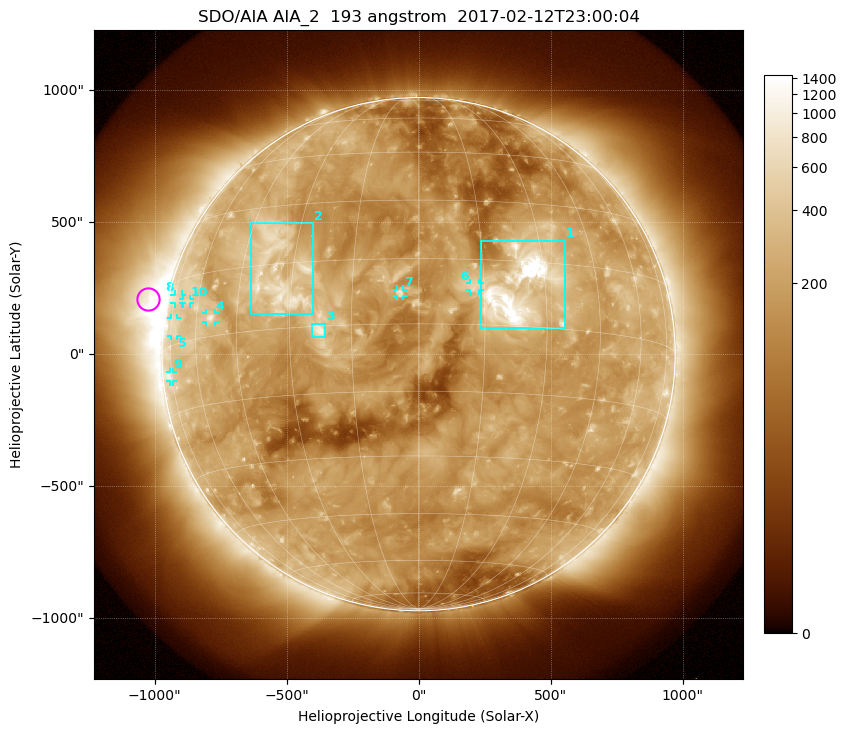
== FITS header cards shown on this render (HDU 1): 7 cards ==
TELESCOP= 'SDO/AIA'
INSTRUME= 'AIA_2'
WAVELNTH=                  193
WAVEUNIT= 'angstrom'
DATE-OBS= '2017-02-12T23:00:04.84'
CTYPE1  = 'HPLN-TAN'
CTYPE2  = 'HPLT-TAN'

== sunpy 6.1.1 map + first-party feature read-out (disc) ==
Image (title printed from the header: SDO/AIA AIA_2  193 angstrom  2017-02-12T23:00:04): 1024 x 1024 px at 2.4 arcsec/px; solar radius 972 arcsec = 405 px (full disc in frame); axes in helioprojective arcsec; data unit not stated in the header (colour bar unlabelled)
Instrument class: DISC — disc imager (sunpy class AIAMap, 193 A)
Bright regions (active regions / flare kernels): reference = the median radial profile (limb darkening/brightening removed); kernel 9 px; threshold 5 sigma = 335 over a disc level ~168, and >= 1.15x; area >= 12 px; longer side >= 10 px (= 24 arcsec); searched inside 0.97 R_sun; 10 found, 10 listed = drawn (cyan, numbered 1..; 7 of them under ~33 arcsec drawn as corner ticks so the feature stays visible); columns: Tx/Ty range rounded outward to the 5 arcsec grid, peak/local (2 s.f.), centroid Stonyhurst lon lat
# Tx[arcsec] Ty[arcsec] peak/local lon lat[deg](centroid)
1 235..555 100..430 12 +23 +8
2 -635..-400 150..500 5.1 -34 +13
3 -405..-350 65..115 5 -23 -1
4 -805..-770 120..155 4.5 -54 +4
5 -940..-915 70..140 2.6 -73 +4
6 195..230 240..270 3.2 +13 +9
7 -85..-55 220..245 4.8 -4 +7
8 -925..-895 190..225 2.7 -72 +10
9 -940..-930 -105..-65 3.2 -75 -7
10 -895..-865 190..210 2.7 -66 +9
Off-limb structures (1.02-1.3 R_sun): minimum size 162 px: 2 found; the strongest spans PA ~45..100 deg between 1.02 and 1.3 R_sun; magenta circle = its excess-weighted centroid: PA ~80 deg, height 1.07 R_sun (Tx ~-1025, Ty ~210 arcsec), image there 5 x the reference